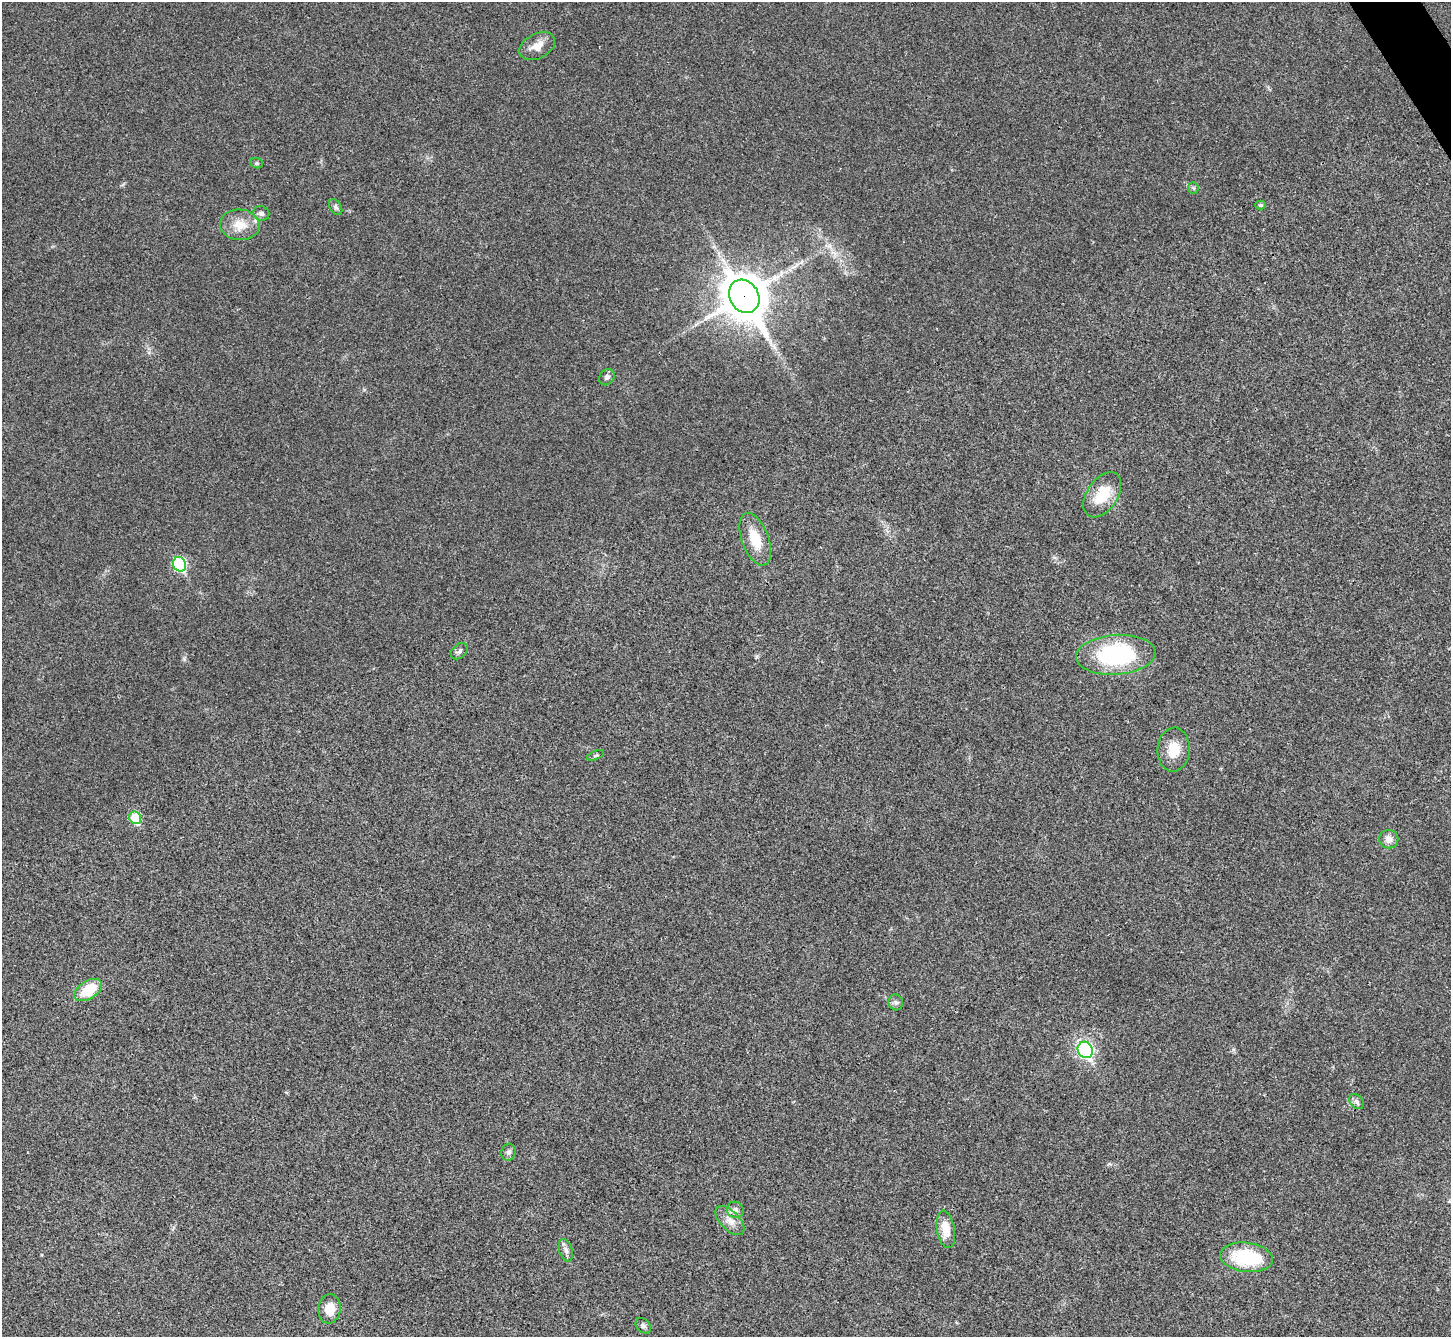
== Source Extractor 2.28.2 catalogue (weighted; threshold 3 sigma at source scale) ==
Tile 10 of 4 x 4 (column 2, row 3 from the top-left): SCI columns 1455-2903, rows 1631-2965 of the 5803 x 5795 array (HDU 1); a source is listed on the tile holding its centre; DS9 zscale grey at full resolution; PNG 1453 x 1339 px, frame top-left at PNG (2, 2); each listed source drawn as its Kron ellipse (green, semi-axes under 4 px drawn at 4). Shown black and unused: <1% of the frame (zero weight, under 3 of 4 exposures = <1% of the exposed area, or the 3 px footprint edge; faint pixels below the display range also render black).
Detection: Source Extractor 2.28.2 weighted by HDU 2 'WHT'; one run over the whole footprint, this tile lists its part. Background 0.0214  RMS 0.0045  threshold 0.0201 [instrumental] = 3 sigma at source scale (4.5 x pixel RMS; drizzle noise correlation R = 1.50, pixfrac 1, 0.05/0.05 arcsec/px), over >= 5 px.
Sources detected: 30; all 30 listed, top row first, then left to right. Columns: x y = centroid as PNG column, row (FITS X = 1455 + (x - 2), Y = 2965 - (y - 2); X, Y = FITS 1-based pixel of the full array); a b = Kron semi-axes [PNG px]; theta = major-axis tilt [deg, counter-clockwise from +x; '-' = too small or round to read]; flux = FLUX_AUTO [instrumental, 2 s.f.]
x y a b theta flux
537 46 19 12 28 5.2
257 163 6 5 - 0.73
1193 188 6 5 - 0.8
1261 205 5 4 - 0.69
336 207 9 5 -59 1.1
261 213 8 7 - 1.6
240 225 20 15 -4 8.2
744 296 17 14 -57 1400
607 377 8 7 - 1.4
1102 495 25 15 56 13
755 539 28 13 -70 11
180 564 7 6 - 41
459 651 10 6 41 1.5
1116 655 40 20 4 54
1174 750 22 16 86 8.9
595 755 9 3 21 0.6
135 818 6 5 - 19
1389 839 9 9 - 3.1
88 990 15 9 33 13
896 1002 8 7 - 1.2
1085 1050 8 7 - 100
1357 1102 8 6 -47 1.4
508 1152 8 7 - 1.4
735 1210 8 8 - 2
730 1220 18 9 -45 4.3
946 1229 19 9 -80 7.6
566 1250 11 6 -72 1.9
1246 1257 26 14 -7 28
329 1309 14 11 84 6.4
643 1326 9 6 -46 1.2
Overlapping masked pixels (flux is a lower limit): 2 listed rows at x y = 744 296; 1085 1050